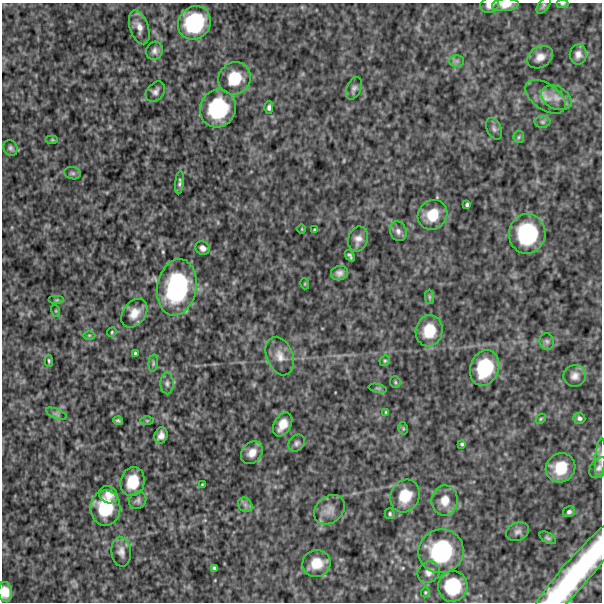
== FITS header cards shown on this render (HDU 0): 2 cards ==
NAXIS1  =                  600
NAXIS2  =                  600

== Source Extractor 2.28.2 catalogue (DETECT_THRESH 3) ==
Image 600 x 600 px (HDU 0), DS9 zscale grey, 1 PNG px = 1 image px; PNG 604 x 604 px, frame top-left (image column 1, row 600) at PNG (2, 3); each listed source drawn as its Kron ellipse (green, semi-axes under 4 px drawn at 4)
Background 529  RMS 120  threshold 373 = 3 sigma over >= 5 px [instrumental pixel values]
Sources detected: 91; all 91 listed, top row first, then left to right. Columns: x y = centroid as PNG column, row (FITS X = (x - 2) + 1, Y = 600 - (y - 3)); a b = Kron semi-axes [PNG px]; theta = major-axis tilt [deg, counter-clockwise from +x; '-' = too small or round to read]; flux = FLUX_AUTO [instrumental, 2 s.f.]
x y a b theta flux
562 4 6 4 0 1.1e+04
489 5 9 7 16 4.2e+04
505 5 13 6 4 7.8e+04
544 5 10 5 55 1.8e+04
194 23 17 15 50 5.9e+05
139 27 17 9 -72 7.7e+04
154 51 9 8 - 3.5e+04
578 54 10 8 88 4.9e+04
540 57 13 10 32 7.0e+04
456 61 7 6 - 2.4e+04
235 78 17 15 43 2.6e+05
354 88 12 7 67 3.1e+04
155 92 11 8 49 3.6e+04
545 97 23 13 -35 1.0e+05
556 98 16 11 -29 9.0e+04
218 108 19 18 - 6.1e+05
269 108 6 4 89 2.1e+04
542 122 8 6 0 2.1e+04
494 129 11 7 -65 2.9e+04
519 137 6 5 - 1.6e+04
52 140 6 4 0 1.2e+04
10 148 8 6 -59 2.4e+04
72 173 8 6 -15 2.1e+04
179 183 11 4 84 2.3e+04
467 205 4 4 - 1.6e+04
432 215 15 14 - 2.0e+05
302 229 5 3 - 6.8e+03
315 229 3 3 - 8.7e+03
398 231 10 8 -71 3.8e+04
527 234 20 18 86 6.8e+05
358 239 13 9 70 5.8e+04
203 248 7 6 - 4.2e+04
350 256 6 3 -54 1.6e+04
339 273 8 7 - 3.8e+04
305 284 5 3 - 8.3e+03
177 287 28 19 79 1.0e+06
429 297 7 4 -90 1.8e+04
57 300 8 4 0 1.4e+04
56 311 6 4 -72 9.7e+03
134 313 16 11 53 1.0e+05
429 331 16 13 76 2.2e+05
112 332 5 4 - 9.3e+03
89 335 6 4 1 1.1e+04
547 341 8 7 - 2.5e+04
135 353 3 3 - 1.0e+04
280 356 20 13 -68 1.0e+05
49 361 6 3 -87 1.2e+04
385 361 5 5 - 1.2e+04
153 363 8 4 84 1.6e+04
485 368 18 14 71 4.5e+05
575 376 11 11 - 5.3e+04
395 382 6 5 - 1.2e+04
167 383 11 6 -88 3.2e+04
378 388 9 4 -13 1.3e+04
386 412 3 3 - 9.6e+03
56 414 11 5 -24 2.4e+04
579 418 6 5 - 2.0e+04
541 419 5 4 - 1.1e+04
118 421 5 3 - 1.4e+04
147 421 6 4 0 1.1e+04
283 425 13 8 60 1.0e+05
403 428 6 4 -78 1.1e+04
161 435 8 6 72 4.7e+04
297 443 9 7 48 2.8e+04
462 444 4 3 - 1.3e+04
252 453 12 9 48 7.4e+04
600 458 19 5 85 4.4e+04
561 468 15 14 - 2.4e+05
599 468 11 8 52 3.8e+04
133 482 14 12 74 2.2e+05
202 485 3 2 - 7.9e+03
108 495 10 8 -29 7.1e+04
405 496 17 14 64 2.2e+05
138 500 9 8 - 2.8e+04
445 500 15 13 82 1.2e+05
245 505 8 6 -45 2.9e+04
105 508 18 15 90 3.7e+05
329 510 17 13 40 8.0e+04
569 512 6 5 - 2.1e+04
390 514 5 5 - 1.4e+04
518 532 12 8 23 3.9e+04
548 538 9 5 -31 1.7e+04
441 551 22 22 - 7.5e+05
121 552 15 9 -85 5.8e+04
316 563 14 13 - 1.6e+05
214 568 4 3 - 1.4e+04
429 572 12 10 37 5.1e+04
575 574 76 14 49 1.2e+06
453 586 15 14 - 3.9e+05
5 592 10 7 -84 9.8e+04
425 592 5 4 - 8.8e+03
At the frame edge (FLAGS 8, measured only in part): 7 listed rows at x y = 562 4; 489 5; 505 5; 600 458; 599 468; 575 574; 5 592